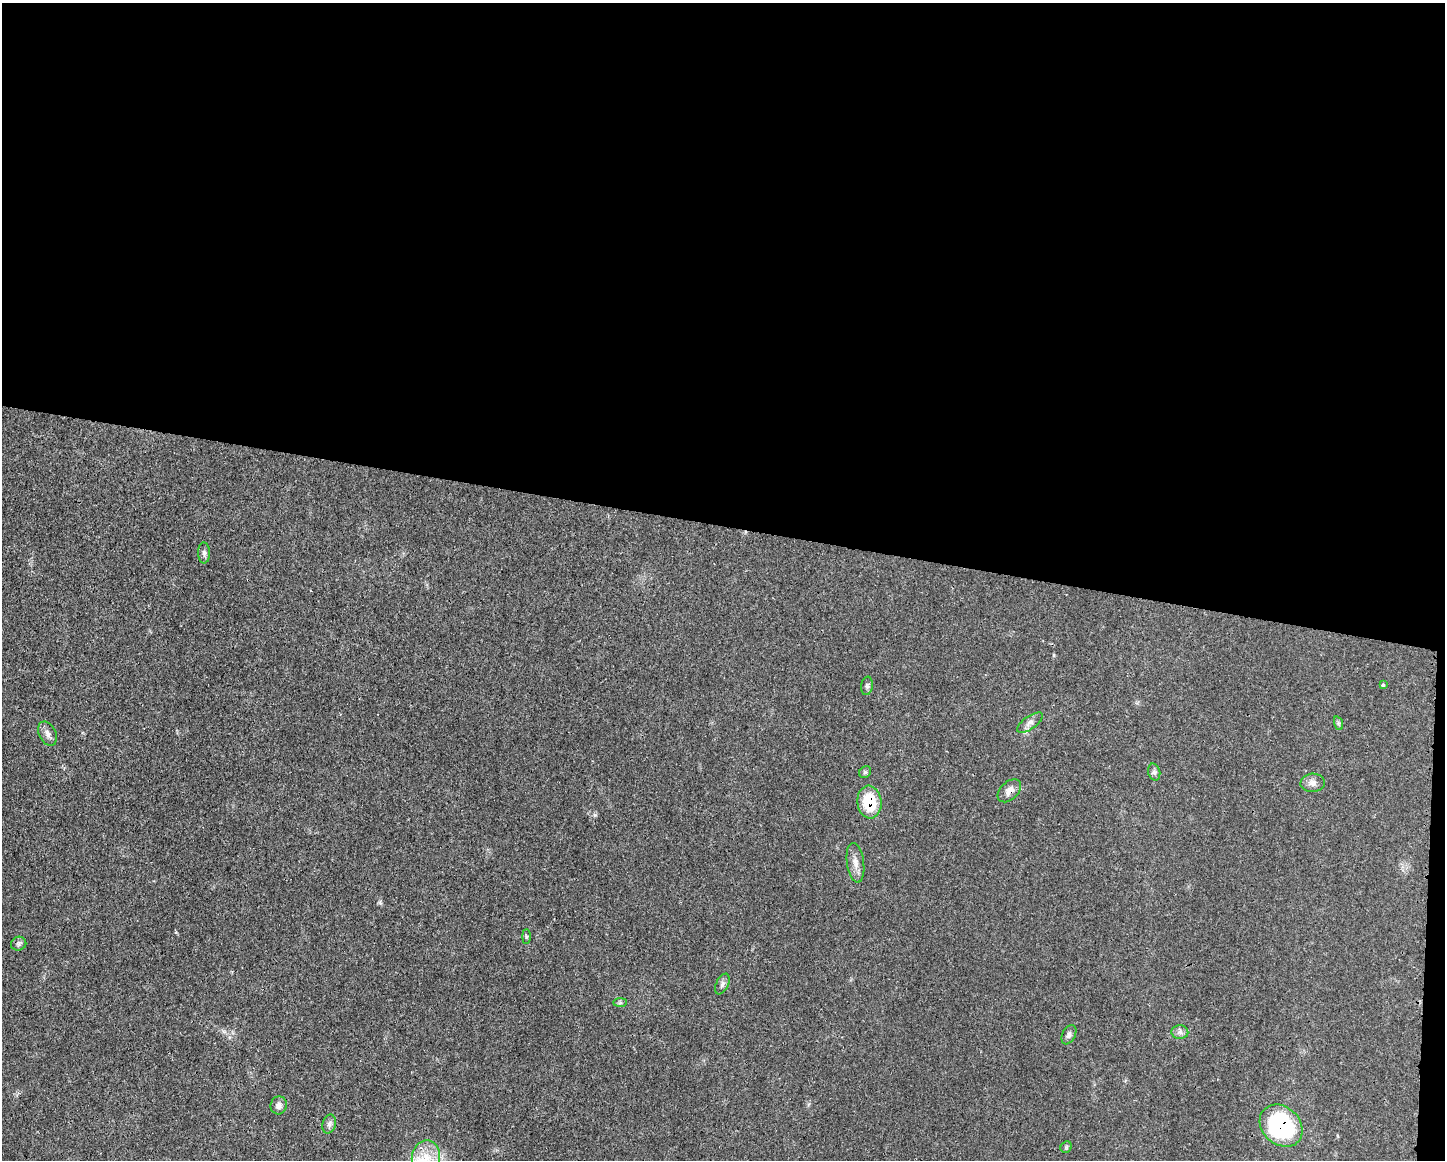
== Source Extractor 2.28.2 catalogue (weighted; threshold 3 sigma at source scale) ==
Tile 3 of 3 x 4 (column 3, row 1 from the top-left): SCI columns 3000-4442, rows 3480-4637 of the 4674 x 4642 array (HDU 1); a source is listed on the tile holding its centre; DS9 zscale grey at full resolution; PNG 1447 x 1162 px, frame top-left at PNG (2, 3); each listed source drawn as its Kron ellipse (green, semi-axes under 4 px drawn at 4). Shown black and unused: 46% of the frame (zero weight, under 3 of 4 exposures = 1% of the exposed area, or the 3 px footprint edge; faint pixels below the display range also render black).
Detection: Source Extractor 2.28.2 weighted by HDU 2 'WHT'; one run over the whole footprint, this tile lists its part. Background 0.021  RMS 0.0023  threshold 0.0102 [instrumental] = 3 sigma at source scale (4.5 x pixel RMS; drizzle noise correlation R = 1.50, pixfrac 1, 0.05/0.05 arcsec/px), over >= 5 px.
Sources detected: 23; all 23 listed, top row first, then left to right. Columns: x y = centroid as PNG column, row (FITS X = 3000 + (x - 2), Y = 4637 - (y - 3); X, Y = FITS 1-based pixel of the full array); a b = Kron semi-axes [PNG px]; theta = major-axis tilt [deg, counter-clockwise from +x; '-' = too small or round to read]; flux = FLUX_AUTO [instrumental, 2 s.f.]
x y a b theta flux
204 553 10 6 -89 0.73
1383 685 3 3 - 0.66
867 686 9 6 81 0.51
1030 723 15 6 35 1.2
1338 723 7 4 -72 0.44
47 734 13 8 -64 1.2
865 772 6 5 - 0.41
1154 772 8 6 -75 0.62
1313 783 12 9 4 1.3
1009 791 14 9 44 1.7
869 802 16 12 -84 8.6
855 863 20 8 -82 1.9
526 937 7 4 90 0.3
19 944 8 7 - 0.6
722 984 11 6 64 0.76
620 1003 7 4 0 0.39
1180 1032 8 7 - 0.81
1069 1035 10 6 64 0.78
279 1105 9 8 - 1
329 1124 10 6 76 0.76
1281 1126 23 18 -43 27
1066 1147 6 5 - 0.35
426 1158 17 14 80 4.7
Overlapping masked pixels (flux is a lower limit): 3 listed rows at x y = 1009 791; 869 802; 1281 1126
Isophote crosses this tile's border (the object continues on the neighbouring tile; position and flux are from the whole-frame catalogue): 1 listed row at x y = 426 1158